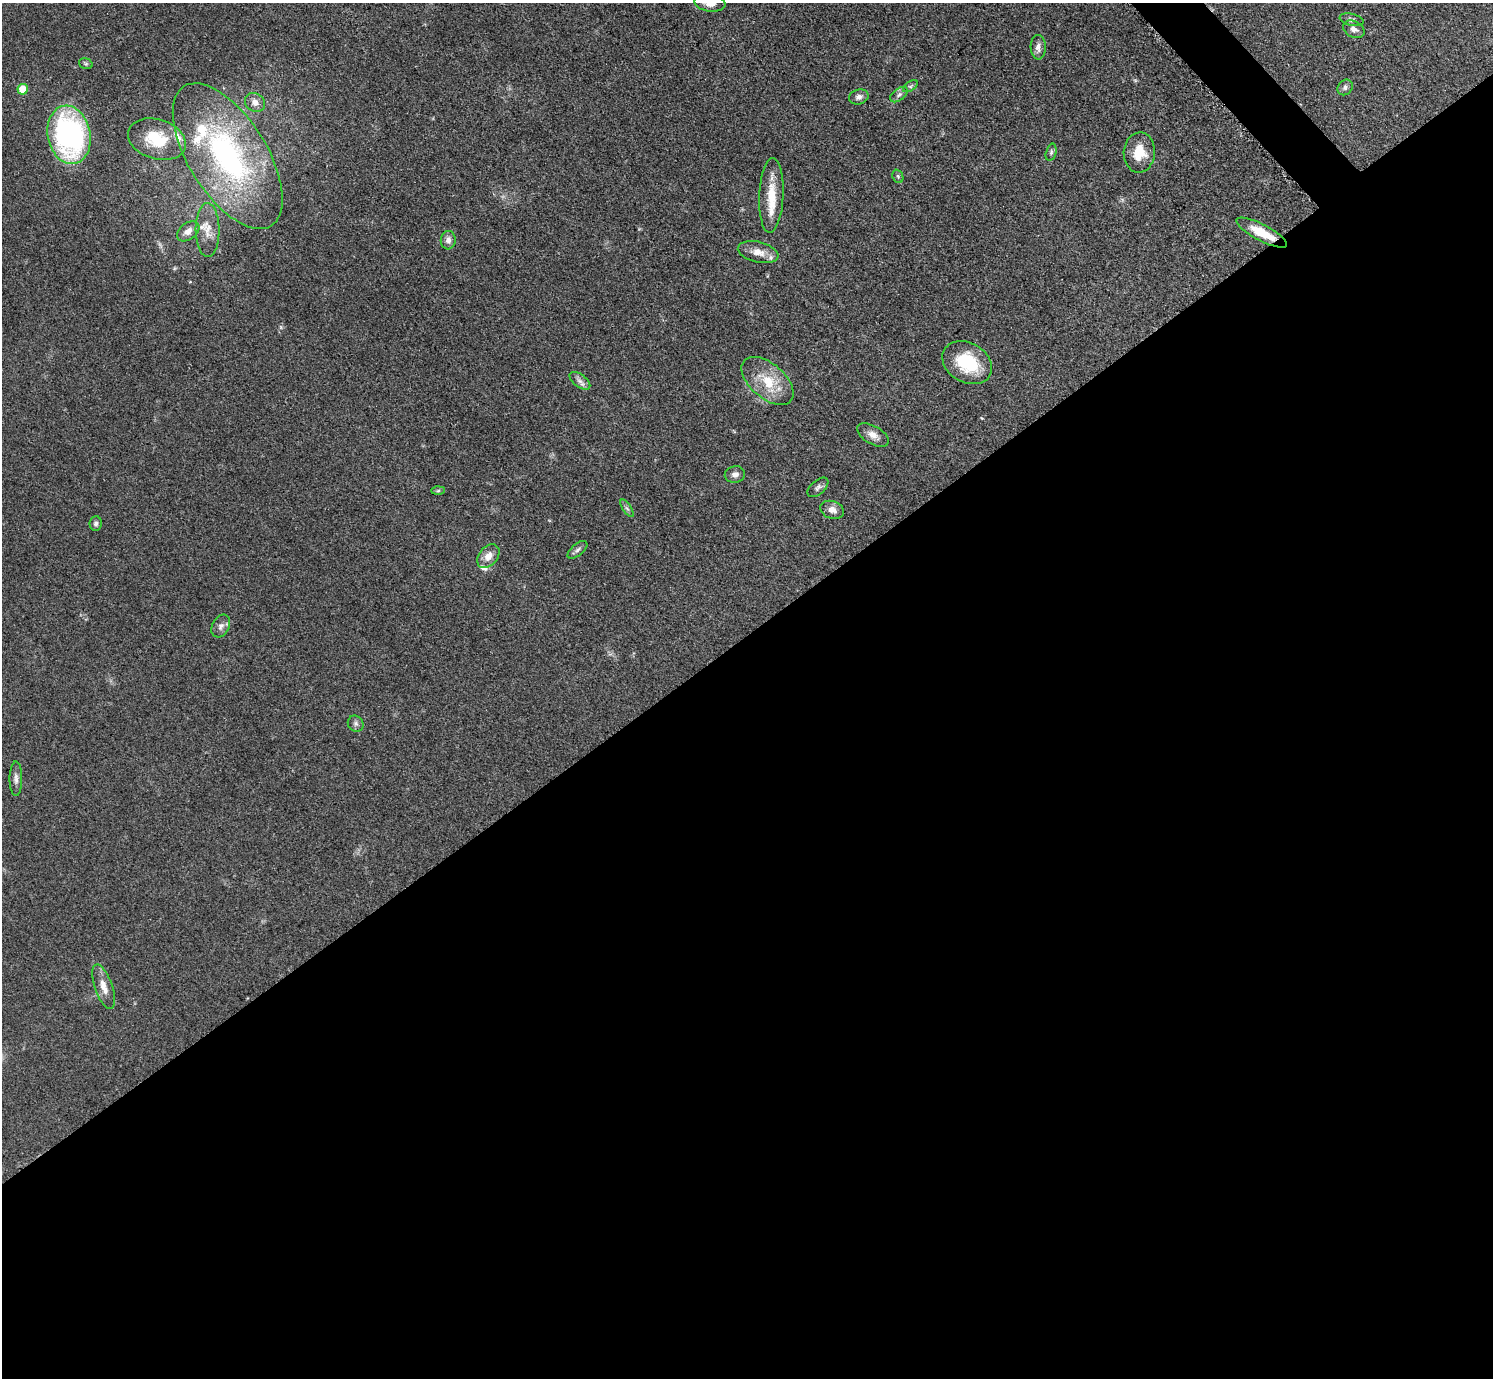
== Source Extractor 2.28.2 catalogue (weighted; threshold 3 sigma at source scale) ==
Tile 15 of 4 x 4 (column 3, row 4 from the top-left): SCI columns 2989-4479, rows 306-1681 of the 5971 x 5968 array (HDU 1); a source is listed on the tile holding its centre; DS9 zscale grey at full resolution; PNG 1495 x 1380 px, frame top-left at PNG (2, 3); each listed source drawn as its Kron ellipse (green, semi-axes under 4 px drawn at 4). Shown black and unused: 55% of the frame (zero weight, under 3 of 5 exposures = <1% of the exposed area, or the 3 px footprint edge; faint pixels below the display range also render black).
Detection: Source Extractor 2.28.2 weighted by HDU 2 'WHT'; one run over the whole footprint, this tile lists its part. Background 0.0501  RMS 0.0052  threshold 0.0233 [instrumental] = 3 sigma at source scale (4.5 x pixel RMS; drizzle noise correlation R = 1.50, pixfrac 1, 0.05/0.05 arcsec/px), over >= 5 px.
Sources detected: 44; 5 inside a brighter listed object's ellipse — not listed separately; the other 39 listed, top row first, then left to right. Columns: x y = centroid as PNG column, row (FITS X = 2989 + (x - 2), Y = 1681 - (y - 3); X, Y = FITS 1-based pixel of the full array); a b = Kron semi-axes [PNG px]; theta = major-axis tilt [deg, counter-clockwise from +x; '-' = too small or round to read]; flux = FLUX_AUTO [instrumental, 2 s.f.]
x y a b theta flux
710 3 15 8 -8 6.5
1352 20 12 6 -12 1.6
1354 29 11 8 -26 2.7
1038 47 12 7 -89 3
86 64 7 5 -17 0.85
910 86 8 4 33 1
1345 87 8 7 - 1.8
23 89 5 5 - 13
899 95 10 6 38 1.7
859 97 10 7 16 2.1
255 102 10 9 - 3.8
69 135 29 21 -78 120
157 139 30 20 -17 20
1051 152 9 5 75 1.2
1139 152 20 15 86 11
228 156 82 39 -58 130
898 176 7 5 -68 0.97
771 195 37 12 87 14
208 230 27 12 -89 8.3
188 231 12 8 36 4.2
1262 233 28 8 -28 13
448 240 9 7 85 2.6
758 252 21 10 -13 6
967 363 26 19 -30 25
580 381 12 6 -36 2.4
768 381 31 17 -41 17
873 435 17 9 -29 4.3
735 474 10 8 11 2.6
818 487 12 7 41 1.9
438 491 6 4 2 0.83
627 508 10 4 -56 1.2
832 510 12 8 -20 3.7
96 523 7 6 - 1.4
577 550 12 6 39 1.6
488 556 13 9 50 4.9
221 626 12 8 61 2.6
356 724 8 7 - 1.7
16 779 17 6 90 2.6
104 987 23 8 -71 6
Overlapping masked pixels (flux is a lower limit): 1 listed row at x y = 1262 233
Isophote crosses this tile's border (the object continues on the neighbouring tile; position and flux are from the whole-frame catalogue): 1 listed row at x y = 710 3